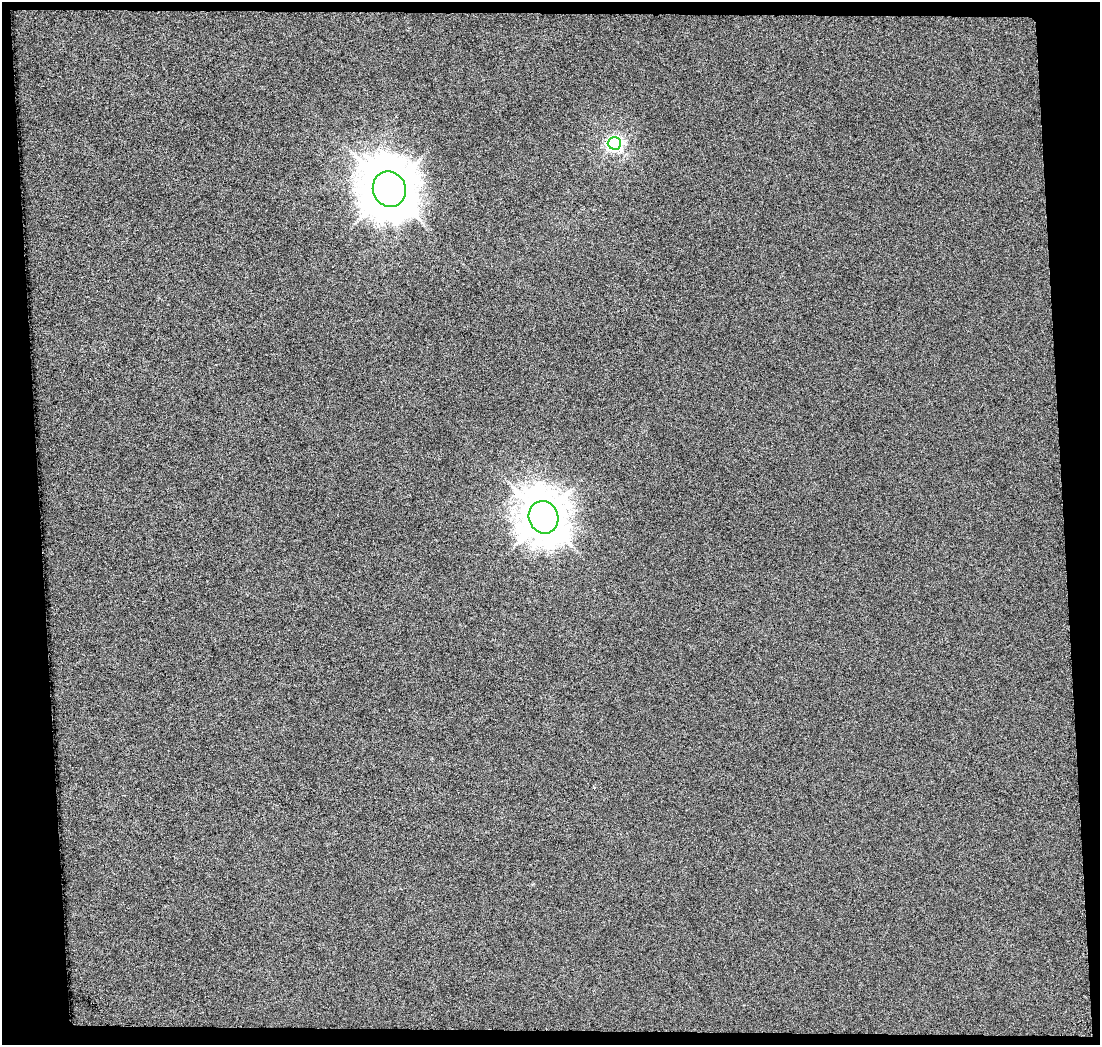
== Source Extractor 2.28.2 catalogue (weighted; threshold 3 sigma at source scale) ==
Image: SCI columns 4-1101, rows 2-1044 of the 1101 x 1044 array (HDU 1 of 3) = the unmasked area's bounding box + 8 px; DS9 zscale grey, full resolution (1 PNG px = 1 image px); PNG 1102 x 1047 px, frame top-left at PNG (2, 2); each listed source drawn as its Kron ellipse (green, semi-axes under 4 px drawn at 4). Shown black and unused: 9% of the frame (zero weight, under 3 of 6 exposures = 2% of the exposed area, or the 3 px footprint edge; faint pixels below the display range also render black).
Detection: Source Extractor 2.28.2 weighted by HDU 2 'WHT'. Background 0.00159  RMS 0.0042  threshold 0.0173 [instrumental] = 3 sigma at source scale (4.09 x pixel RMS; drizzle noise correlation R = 1.36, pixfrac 0.8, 0.0396/0.0396 arcsec/px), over >= 5 px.
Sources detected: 3; all 3 listed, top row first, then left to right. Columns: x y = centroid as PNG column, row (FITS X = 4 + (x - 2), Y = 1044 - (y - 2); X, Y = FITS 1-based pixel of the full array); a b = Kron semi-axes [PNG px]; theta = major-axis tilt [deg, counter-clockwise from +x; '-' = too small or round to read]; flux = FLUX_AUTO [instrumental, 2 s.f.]
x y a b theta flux
614 143 7 6 - 120
389 189 18 16 -66 1900
544 517 16 14 -68 1200